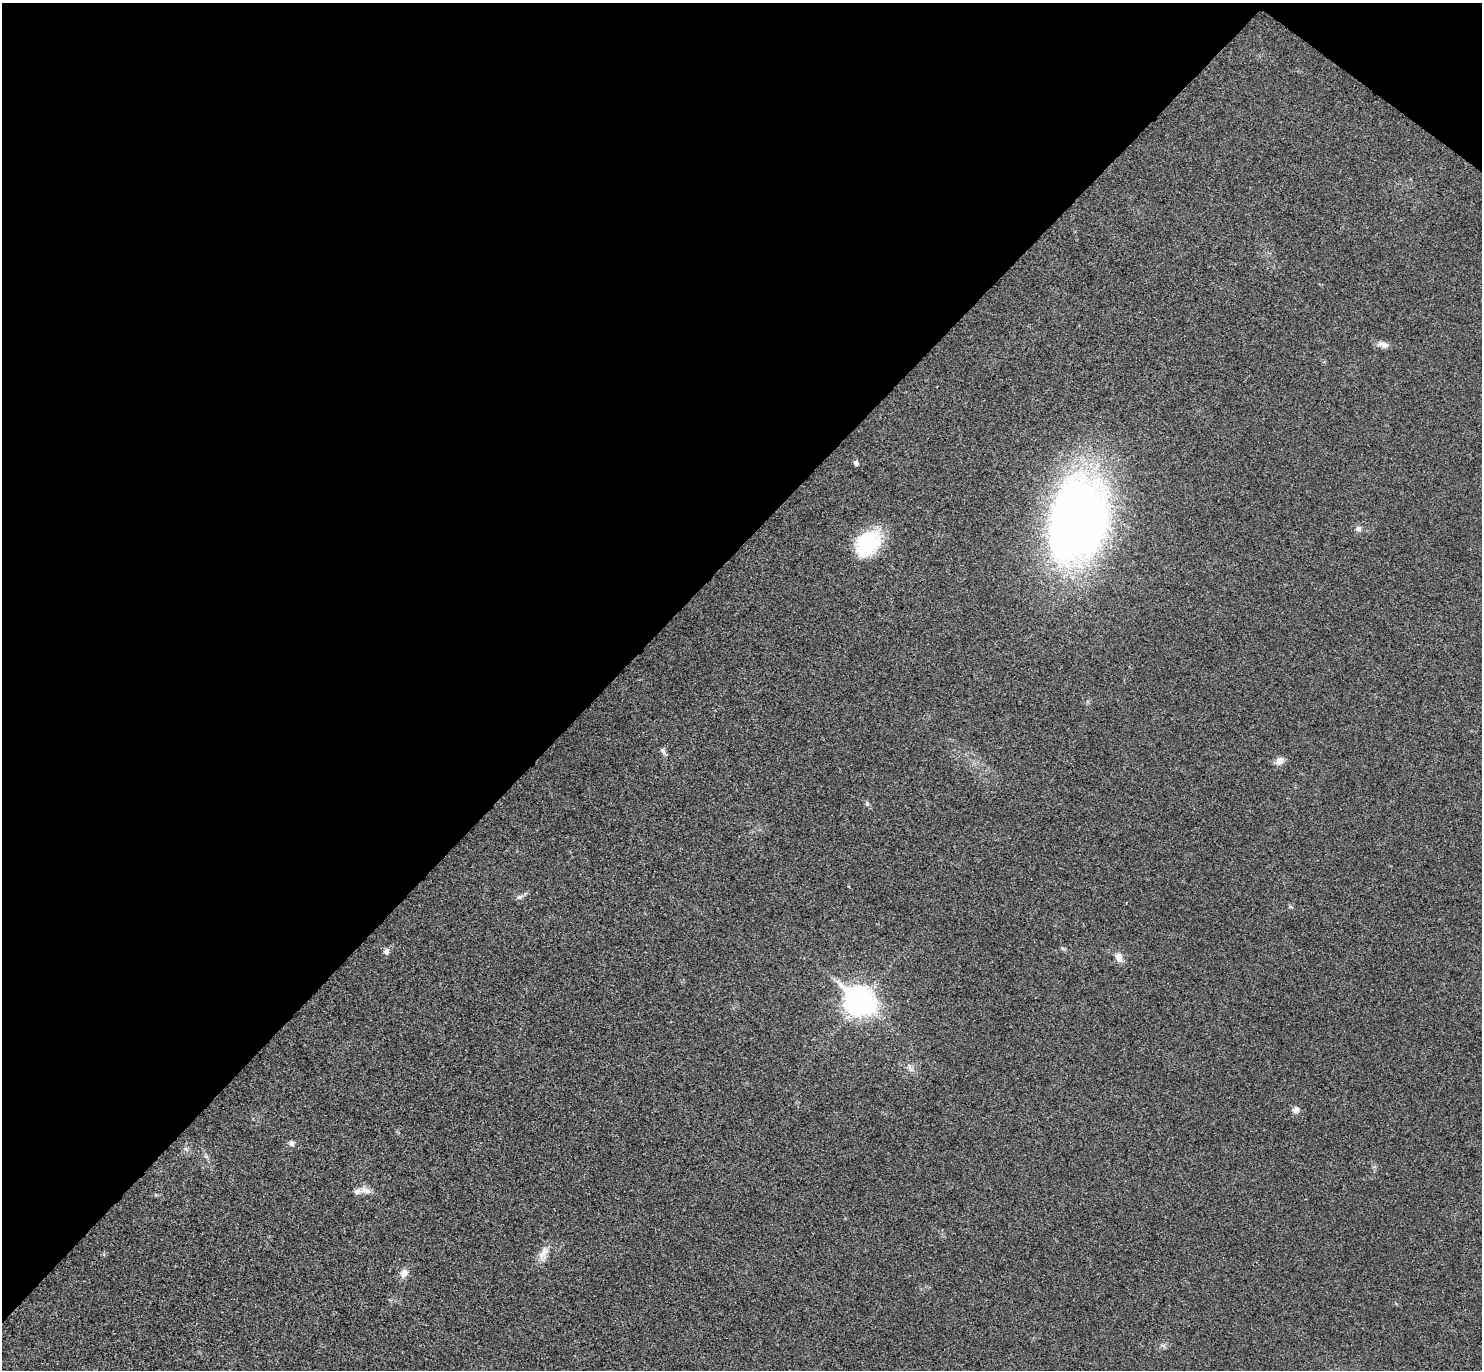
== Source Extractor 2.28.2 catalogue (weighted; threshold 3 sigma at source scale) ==
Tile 2 of 4 x 4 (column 2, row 1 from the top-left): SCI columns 1520-2999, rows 4303-5670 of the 6002 x 6011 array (HDU 1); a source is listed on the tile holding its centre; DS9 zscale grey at full resolution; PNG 1484 x 1372 px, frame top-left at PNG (2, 3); no overlay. Shown black and unused: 42% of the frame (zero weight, under 3 of 4 exposures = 6% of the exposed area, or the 3 px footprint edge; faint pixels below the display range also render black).
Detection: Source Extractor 2.28.2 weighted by HDU 2 'WHT'; one run over the whole footprint, this tile lists its part. Background 0.0203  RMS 0.0058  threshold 0.026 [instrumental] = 3 sigma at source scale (4.5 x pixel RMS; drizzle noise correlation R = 1.50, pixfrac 1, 0.05/0.05 arcsec/px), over >= 5 px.
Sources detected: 24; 1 inside a brighter listed object's ellipse — not listed separately; the other 23 listed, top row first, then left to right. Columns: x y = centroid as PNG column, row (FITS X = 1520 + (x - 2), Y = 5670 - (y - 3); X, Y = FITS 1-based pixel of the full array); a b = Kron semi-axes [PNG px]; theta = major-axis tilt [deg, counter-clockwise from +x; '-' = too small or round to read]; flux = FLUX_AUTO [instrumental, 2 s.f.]
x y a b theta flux
1383 344 15 8 -14 3.6
856 463 6 5 - 1.6
1078 520 74 50 77 510
1358 529 8 8 - 2.3
868 544 31 22 47 36
663 751 10 6 -57 1.7
1279 761 11 8 32 4.4
867 803 7 5 -68 1.1
519 897 10 5 16 1.9
1290 906 7 5 -18 0.86
1062 948 6 4 -71 0.82
386 951 8 7 - 2.5
1119 957 13 9 -63 4.1
859 1001 14 11 -37 470
911 1069 8 7 - 2.3
1296 1110 9 8 - 2.6
292 1143 8 7 - 1.9
186 1149 7 4 -18 1.1
206 1156 8 4 -45 1.3
365 1190 18 10 -8 4.6
543 1254 24 10 71 6.1
404 1273 11 9 58 4.3
1163 1346 9 4 -35 1.2